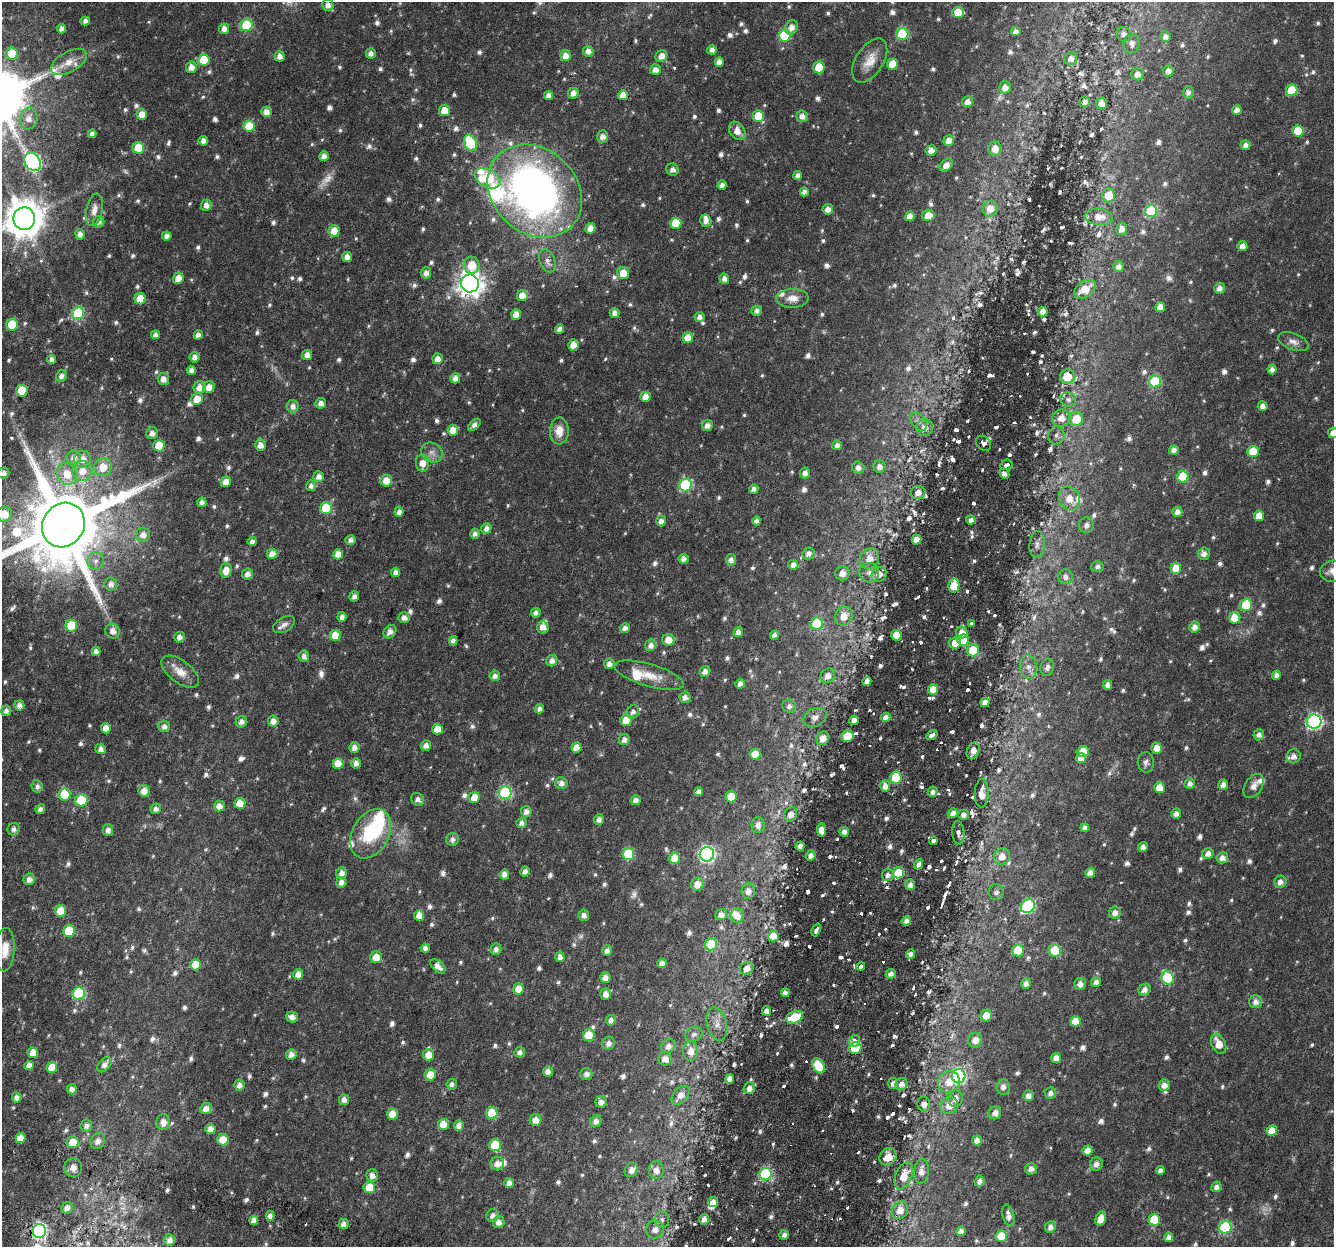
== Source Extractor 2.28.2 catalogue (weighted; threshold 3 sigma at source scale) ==
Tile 7 of 4 x 4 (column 3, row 2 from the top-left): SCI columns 2719-4050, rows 2797-4041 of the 5445 x 5654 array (HDU 1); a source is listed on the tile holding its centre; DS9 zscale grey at full resolution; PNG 1336 x 1249 px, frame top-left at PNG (2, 2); each listed source drawn as its Kron ellipse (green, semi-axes under 4 px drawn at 4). Shown black and unused: <1% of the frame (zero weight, under 3 of 6 exposures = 5% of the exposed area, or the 3 px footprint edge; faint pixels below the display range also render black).
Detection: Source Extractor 2.28.2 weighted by HDU 2 'WHT'; one run over the whole footprint, this tile lists its part. Background 0.0185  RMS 0.0024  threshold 0.00974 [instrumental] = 3 sigma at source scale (4.09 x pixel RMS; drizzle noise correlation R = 1.36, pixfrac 0.8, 0.0396/0.0396 arcsec/px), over >= 5 px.
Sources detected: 1073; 7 too faint to see at this stretch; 1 inside a brighter object's white glare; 10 cosmic-ray / hot-pixel residue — neither listed nor drawn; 16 inside a brighter listed object's ellipse — not listed separately; of the other 1039, all 500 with FLUX_AUTO >= 0.871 (the completeness limit of this list) listed and drawn (539 fainter detections not listed), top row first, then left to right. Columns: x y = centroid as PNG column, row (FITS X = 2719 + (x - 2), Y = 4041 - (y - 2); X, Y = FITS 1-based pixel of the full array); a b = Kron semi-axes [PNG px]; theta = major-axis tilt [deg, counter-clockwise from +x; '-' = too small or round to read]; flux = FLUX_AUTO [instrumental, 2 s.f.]
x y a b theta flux
328 5 6 5 - 1.3
958 12 6 5 - 4
85 21 5 4 - 1
247 25 6 6 - 14
791 27 7 6 - 1.5
62 29 4 4 - 1.2
224 29 5 5 - 1.5
1016 32 4 4 - 1.1
902 34 6 6 - 15
1124 34 7 7 - 0.95
784 36 6 6 - 15
1165 37 5 5 - 1
1132 44 9 8 - 0.98
712 50 5 4 - 1.1
588 51 5 5 - 1.3
371 53 5 5 - 1.1
12 54 6 6 - 6.9
280 56 5 5 - 1.3
565 56 5 5 - 1.8
661 56 6 5 - 1.6
1071 58 6 6 - 1.2
204 60 6 5 - 7.8
870 61 24 13 57 3.4
69 62 20 10 29 2.9
719 62 5 4 - 1.4
893 64 5 5 - 4.3
191 67 6 5 - 1.6
819 67 6 5 - 5
655 70 5 5 - 1.3
1168 71 5 5 - 1.2
1137 74 6 6 - 1.3
1005 87 6 5 - 1.4
1292 90 6 5 - 8.3
1188 92 6 5 - 0.99
573 93 5 5 - 1.7
549 95 4 4 - 1.2
623 95 5 5 - 2.4
967 102 5 5 - 1.4
1085 102 5 5 - 0.89
1102 103 6 5 - 1.5
1237 110 5 4 - 1.1
444 111 5 5 - 3.1
266 112 5 5 - 1.5
142 115 5 5 - 3
758 116 5 5 - 4.8
802 116 6 5 - 1.3
29 118 11 8 75 1.8
249 126 5 5 - 6.3
737 131 10 7 -55 1.9
1298 131 5 5 - 6
92 134 4 4 - 0.98
602 136 6 5 - 1.5
203 141 4 4 - 1.2
949 141 5 5 - 2
470 143 8 6 -66 15
1246 145 5 5 - 1.2
138 148 6 5 - 7
995 149 7 6 - 1.9
931 150 5 5 - 1.5
324 156 5 4 - 1.5
33 162 10 7 -57 45
946 165 8 5 45 1.5
672 169 6 6 - 1.1
798 176 4 4 - 0.98
487 178 14 8 -28 17
722 185 4 4 - 1
535 191 51 42 -43 120
804 192 5 4 - 0.91
1109 195 7 6 - 3.8
206 205 5 5 - 1.4
828 209 5 5 - 1.3
990 209 8 7 - 2.2
94 210 16 8 78 1.7
1151 211 6 6 - 19
928 215 6 6 - 2.9
910 216 5 4 - 1.7
1099 217 14 8 -6 2.5
24 219 11 11 - 550
706 221 6 5 - 1.3
99 222 6 5 - 1.1
676 223 5 5 - 7.2
590 228 5 5 - 1.5
1122 229 6 5 - 1.3
334 231 5 5 - 3.3
80 234 5 4 - 1.2
167 236 4 4 - 1.1
1242 246 5 5 - 1.3
347 257 5 5 - 1.3
547 261 12 7 -69 1.2
472 265 8 8 - 5
1118 266 5 5 - 1.2
426 273 5 5 - 1.1
623 273 6 6 - 2.9
178 278 6 5 - 2.5
724 278 5 4 - 1.1
470 283 9 9 - 200
1219 288 5 5 - 1.2
1085 289 12 7 34 3.7
522 296 5 5 - 2.5
792 298 16 9 1 2.3
140 299 5 5 - 4.2
1160 307 5 5 - 2
757 311 5 5 - 0.99
1043 312 5 4 - 1.7
78 313 6 6 - 18
615 313 5 5 - 1.2
516 314 5 5 - 1.8
700 317 5 5 - 1.2
12 325 6 6 - 10
560 329 5 4 - 1.2
155 335 4 4 - 1.1
198 335 4 4 - 1.1
688 338 5 5 - 3
1293 342 16 8 -21 1.4
573 345 6 5 - 2.3
307 355 5 5 - 1.4
195 357 5 5 - 1.2
52 359 4 4 - 1
438 359 5 5 - 1.6
1272 369 5 4 - 1
191 370 4 4 - 1.2
61 376 6 5 - 1
1067 377 7 7 - 4.3
455 378 5 5 - 1.4
163 379 6 5 - 1.5
1155 382 6 6 - 14
200 387 6 6 - 2.2
209 387 6 5 - 1.8
22 391 6 5 - 6.9
645 397 5 5 - 2
197 399 6 5 - 2.9
1068 400 8 7 - 0.88
321 403 5 5 - 1.2
293 406 6 6 - 1.2
1263 406 5 5 - 1.1
1061 418 9 8 - 1.9
1076 419 7 7 - 4.4
919 422 10 6 -52 1
474 425 7 4 43 1.3
707 426 5 5 - 1.3
925 427 8 8 - 2
453 430 5 5 - 2.4
559 431 13 9 88 2.6
152 433 6 6 - 1.2
1333 433 5 5 - 1.5
1056 435 9 8 - 0.93
984 443 8 6 -41 0.9
260 445 6 5 - 1.6
837 445 5 5 - 1.1
159 446 6 5 - 5.5
1174 450 5 4 - 1.1
1253 451 6 5 - 5.2
432 453 11 9 -31 1.4
74 457 7 7 - 1.4
82 459 8 8 - 2.1
422 463 8 6 89 2.1
1006 465 6 5 - 1.2
103 467 9 8 - 3.3
879 467 6 6 - 1.2
858 468 6 6 - 1.2
82 471 10 9 - 2.6
3 473 6 5 - 1.1
805 473 5 5 - 1.1
67 474 11 10 - 3.5
1004 474 5 4 - 1.4
319 476 5 5 - 1.5
1183 477 6 5 - 10
386 481 6 6 - 2.8
226 482 5 5 - 2
685 485 6 6 - 22
311 486 5 5 - 0.9
754 489 5 4 - 0.87
918 492 7 6 - 1.6
1070 498 12 10 -62 3.4
202 502 5 4 - 0.9
326 508 6 6 - 8.4
399 512 5 4 - 1.2
1177 512 5 5 - 1.2
4 514 7 7 - 3.5
1259 516 5 5 - 2.7
971 520 5 4 - 1.1
661 521 5 5 - 1.1
757 521 4 4 - 1
63 525 23 20 54 3500
1086 525 8 7 - 1.1
486 528 5 5 - 1.1
475 534 5 4 - 1
143 535 7 7 - 1.5
351 540 5 4 - 1
916 540 5 4 - 1.6
252 542 4 4 - 1
1037 544 13 7 85 1.3
272 554 5 5 - 1.7
338 554 5 5 - 2
808 554 6 6 - 1.3
1204 554 6 6 - 1.1
684 559 5 5 - 1.1
869 559 10 9 - 2.5
731 560 6 5 - 1.1
96 561 9 8 - 1.2
793 565 5 5 - 1.2
1097 567 6 5 - 0.87
1176 568 5 5 - 4
226 571 7 6 - 2.3
1333 571 13 10 11 1.6
396 572 5 4 - 1.2
842 573 7 7 - 1.7
869 573 10 9 - 1.5
247 574 6 5 - 1.3
879 574 8 7 - 2
1066 577 7 7 - 1.1
111 584 7 6 - 1.3
954 585 7 5 80 6.6
354 596 5 4 - 1
1246 605 6 6 - 11
536 613 5 5 - 0.92
844 616 9 8 - 2.8
342 617 5 4 - 1.2
404 618 6 5 - 1.2
1235 618 6 5 - 3.8
971 623 4 3 - 1
817 624 6 6 - 12
284 625 12 7 31 1
71 626 6 6 - 11
543 627 6 6 - 1.5
1194 627 6 5 - 1.2
625 628 5 4 - 1.1
113 631 7 7 - 1.5
390 632 7 6 - 1.4
738 632 5 4 - 1.1
962 633 6 5 - 1.9
335 635 5 5 - 4.1
775 635 4 4 - 1
896 635 5 5 - 3.8
179 637 5 5 - 0.98
668 640 6 6 - 2.4
963 640 5 5 - 4.5
453 641 5 4 - 1
955 643 6 5 - 2.5
651 645 6 5 - 1.3
973 650 6 5 - 8
96 652 4 4 - 1.1
304 656 6 5 - 1
552 661 6 5 - 1.2
609 664 5 5 - 1.2
1028 667 11 8 -83 1.6
1047 667 9 6 72 0.97
705 671 6 5 - 1.1
180 672 22 11 -38 2.8
649 675 36 11 -16 4.4
1276 675 4 4 - 1
495 676 5 5 - 1
828 676 8 7 - 1.5
867 681 5 4 - 1.3
740 684 5 5 - 1.1
1107 685 5 4 - 1.2
933 689 5 5 - 3.7
685 697 6 5 - 1
985 702 5 4 - 1.4
19 705 5 5 - 1.2
789 706 7 6 - 1
539 709 5 4 - 0.96
6 711 5 5 - 1.1
633 712 6 6 - 0.95
815 717 12 9 28 1.4
886 717 5 4 - 1.3
626 720 6 5 - 3.5
854 720 4 4 - 1.4
273 721 5 5 - 1.5
241 722 6 5 - 1.2
1314 722 7 7 - 47
164 726 6 5 - 1.1
106 728 5 5 - 2.6
437 729 5 5 - 3
932 735 6 4 33 1.4
1259 735 5 5 - 0.99
848 736 6 5 - 5.7
823 738 7 6 - 1.8
624 740 5 5 - 1.2
426 745 5 5 - 1.1
354 747 5 5 - 1.4
576 748 5 5 - 2.3
1157 748 5 5 - 2
101 749 5 5 - 1.2
973 751 9 6 67 1.7
1083 751 5 5 - 3.3
755 754 5 5 - 3.4
1293 756 7 7 - 1.4
1081 758 5 5 - 2.1
1146 762 10 8 -88 0.93
338 763 5 5 - 3.5
356 763 5 5 - 1.2
896 777 6 5 - 11
561 783 6 6 - 1.2
1190 784 5 5 - 1.1
1223 785 5 5 - 1.2
37 786 6 5 - 0.87
885 786 5 5 - 1.4
1254 786 13 8 58 1.3
1159 788 5 5 - 3.2
144 791 6 5 - 1.9
699 792 4 4 - 1.1
933 792 5 5 - 0.98
505 793 6 6 - 27
982 793 14 7 88 2.3
65 795 6 6 - 7.3
474 797 5 5 - 3.1
731 797 6 5 - 4.3
418 799 7 6 - 0.94
81 800 6 6 - 10
636 800 5 5 - 1.1
240 803 5 5 - 4
219 806 5 5 - 1.5
40 809 5 4 - 1
155 809 5 5 - 1
526 811 5 5 - 1.3
953 813 5 4 - 1.5
791 814 7 6 - 1.5
1176 814 5 5 - 1.1
963 815 5 5 - 1.2
599 819 5 5 - 1.1
522 823 5 5 - 1.2
758 825 8 6 84 1.3
1085 828 4 4 - 1.1
14 829 6 6 - 0.99
108 830 5 5 - 1.2
821 830 6 4 -83 1.7
844 832 5 4 - 1.4
958 833 12 6 -86 0.9
371 834 26 18 61 13
452 839 6 6 - 0.9
933 841 4 4 - 1
800 846 5 4 - 1.1
1143 847 5 4 - 1.1
628 854 6 6 - 12
707 854 7 7 - 51
1208 854 6 5 - 1.3
811 856 5 5 - 1.3
1002 856 8 8 - 2.2
675 858 5 5 - 4.1
1222 858 6 5 - 1.3
919 864 5 4 - 0.98
525 871 5 4 - 1
342 873 6 5 - 1.4
898 873 6 5 - 6.7
1090 873 5 5 - 1.3
504 875 5 5 - 2
888 875 6 5 - 0.92
29 879 6 5 - 1.4
341 882 5 5 - 1.3
1280 882 6 6 - 1.2
697 884 7 6 - 1.9
910 885 5 5 - 1.2
748 891 7 6 - 1.4
996 892 8 7 - 0.93
1028 906 7 6 - 26
60 911 6 5 - 3.6
1115 913 6 6 - 1.3
721 914 6 5 - 1.2
419 915 5 5 - 2.2
584 915 6 5 - 1
737 916 7 7 - 1.8
906 921 5 4 - 1.2
816 930 7 3 65 0.98
69 931 6 6 - 8.8
773 936 5 5 - 2.9
711 945 6 6 - 14
425 948 4 4 - 1
496 949 6 5 - 0.9
5 950 22 10 86 3.2
1018 950 6 6 - 5.8
607 951 5 5 - 1.1
1055 951 6 6 - 11
911 954 5 4 - 1.1
376 957 6 5 - 2.6
560 957 5 4 - 1.1
662 963 5 4 - 1.4
195 965 6 5 - 3
438 966 9 5 -44 1.5
861 966 4 3 - 0.91
747 968 7 6 - 1.4
298 974 5 5 - 1.5
891 974 5 4 - 1.2
605 978 5 5 - 1.7
1167 978 7 6 - 14
1096 982 5 5 - 1.1
1026 984 5 5 - 1.2
1080 984 6 5 - 1.3
518 989 6 5 - 2.3
1145 990 6 5 - 1.4
79 993 6 6 - 15
785 993 4 4 - 1.2
606 994 5 5 - 1.4
1256 1002 6 6 - 1.3
766 1011 5 4 - 1.3
986 1016 6 5 - 2.8
292 1017 6 5 - 1.3
795 1017 8 6 19 10
611 1020 5 5 - 1
1075 1021 5 5 - 3
717 1024 17 9 -75 2.1
694 1034 8 7 - 0.89
589 1035 6 6 - 4.7
975 1040 7 7 - 1.8
855 1041 5 5 - 1.5
608 1043 7 6 - 1.1
1219 1044 11 7 -65 2.9
668 1046 7 6 - 1.3
855 1048 6 5 - 8.8
691 1051 10 7 90 1.9
520 1052 5 5 - 1
33 1053 5 5 - 2.8
291 1054 5 5 - 1.4
429 1055 6 5 - 2.7
1056 1058 5 5 - 1.5
665 1059 7 6 - 1.5
105 1064 9 5 52 1.2
29 1065 5 4 - 1.4
818 1066 8 5 -55 5.5
52 1067 5 5 - 3.3
548 1071 5 5 - 1.2
586 1074 6 5 - 1
430 1075 5 5 - 4.3
958 1076 7 7 - 29
730 1079 5 4 - 1.3
949 1082 11 10 - 3.2
893 1083 5 5 - 1.2
452 1084 5 5 - 0.94
901 1084 6 6 - 1.5
239 1085 5 5 - 1.2
1164 1085 6 5 - 1.4
1003 1087 8 6 87 1.1
749 1088 6 5 - 1.5
72 1089 5 5 - 1.3
1051 1093 6 5 - 1.1
680 1095 11 7 50 1.9
1028 1095 5 5 - 1.1
17 1097 5 5 - 1.3
956 1098 8 7 - 1.4
344 1100 5 5 - 1.4
601 1102 5 5 - 1.2
924 1104 7 6 - 1.4
949 1105 9 8 - 2.2
206 1109 6 5 - 1.5
492 1113 6 6 - 8.8
995 1113 6 6 - 1.3
392 1114 5 5 - 3.3
535 1120 6 6 - 1.9
596 1121 6 5 - 1.2
163 1122 8 6 88 1.8
443 1124 5 5 - 3.1
459 1125 5 5 - 1.2
86 1126 6 5 - 1.1
210 1129 5 5 - 1.8
1272 1131 5 5 - 3
20 1138 5 5 - 2.5
223 1140 6 5 - 3.6
977 1140 5 5 - 1.3
98 1141 8 7 - 1.4
73 1142 6 6 - 4.2
495 1145 6 5 - 8
1088 1151 5 5 - 2.2
888 1157 9 8 - 2.5
497 1164 7 6 - 1.6
1096 1164 7 6 - 1.3
73 1168 9 9 - 1.3
1031 1169 6 5 - 1.1
631 1170 7 6 - 1.4
656 1170 9 7 -87 1.5
1160 1170 4 4 - 0.94
921 1171 12 7 83 1.8
766 1174 6 6 - 25
372 1175 6 6 - 1.4
904 1176 14 8 68 3.3
979 1181 5 5 - 1
509 1183 5 4 - 1.5
369 1187 6 6 - 4.2
1216 1187 5 5 - 1.1
713 1202 5 5 - 1.7
67 1208 6 5 - 1.2
900 1210 9 8 - 2.1
493 1215 7 6 - 1.2
270 1216 5 4 - 1.1
1009 1216 11 5 -76 1.4
704 1219 5 5 - 1.7
1101 1219 7 5 73 2.9
254 1220 4 4 - 1.8
662 1220 8 7 - 0.87
1154 1220 6 5 - 6.4
498 1222 6 6 - 1.4
344 1224 5 5 - 1.1
1050 1227 6 5 - 1.1
1225 1227 6 6 - 21
655 1229 9 9 - 1.6
39 1231 7 6 - 43
961 1231 5 4 - 1.3
784 1235 5 4 - 1.1
1001 1236 5 5 - 5.8
1169 1237 5 4 - 1.1
170 1240 5 5 - 1.3
Overlapping masked pixels (flux is a lower limit): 4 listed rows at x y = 63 525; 954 585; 766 1174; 39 1231
Isophote crosses this tile's border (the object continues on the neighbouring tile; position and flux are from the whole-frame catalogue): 7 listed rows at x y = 24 219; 12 325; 1333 433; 3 473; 4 514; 63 525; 1333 571